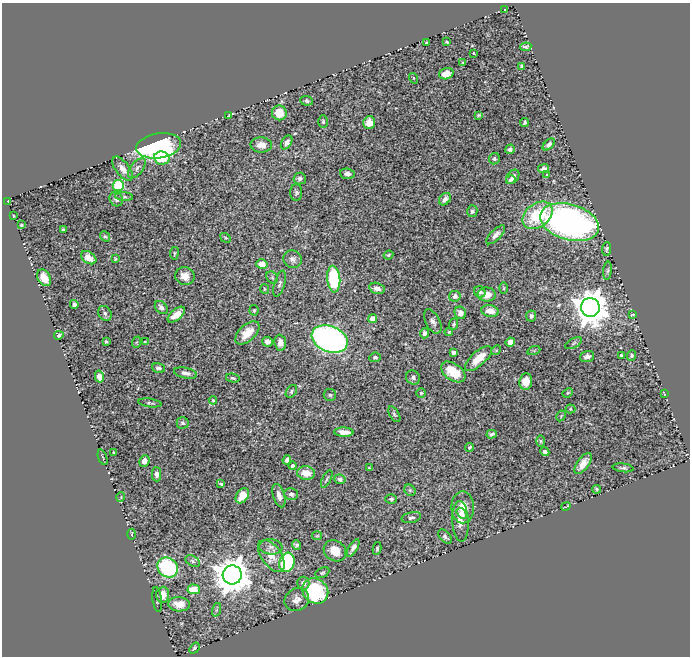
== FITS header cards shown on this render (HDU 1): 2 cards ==
NAXIS1  =                  688
NAXIS2  =                  654

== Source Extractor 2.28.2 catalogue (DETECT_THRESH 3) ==
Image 688 x 654 px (HDU 1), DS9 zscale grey, 1 PNG px = 1 image px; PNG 692 x 658 px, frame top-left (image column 1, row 654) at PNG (2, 3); each listed source drawn as its Kron ellipse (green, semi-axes under 4 px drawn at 4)
Background 0.433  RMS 0.013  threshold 0.039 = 3 sigma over >= 5 px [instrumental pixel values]
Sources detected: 169; all 169 listed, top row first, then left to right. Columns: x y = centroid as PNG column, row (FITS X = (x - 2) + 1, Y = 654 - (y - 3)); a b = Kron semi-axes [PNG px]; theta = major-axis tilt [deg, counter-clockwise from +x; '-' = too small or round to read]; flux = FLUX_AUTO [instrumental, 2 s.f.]
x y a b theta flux
505 9 3 3 - 1.1
427 42 3 2 - 0.73
447 42 3 3 - 1.2
526 47 5 3 - 1.6
473 53 3 2 - 0.54
463 63 4 3 - 0.81
522 67 4 3 - 1.3
446 74 7 5 18 8.1
413 78 5 3 - 0.67
306 101 6 5 - 2
279 113 7 7 - 15
479 115 4 3 - 1.2
229 116 3 3 - 0.86
323 122 6 4 -89 1.6
525 122 4 3 - 1.5
369 123 6 6 - 9
287 142 7 5 58 3.2
549 144 7 4 43 2.9
261 145 10 7 -1 6
159 146 22 12 8 250
510 149 5 4 - 2.6
162 158 8 6 -8 20
494 159 6 5 - 1.8
137 168 12 6 51 3.5
122 169 14 6 -52 6.4
543 169 5 4 - 2.9
347 174 7 5 -4 3.2
547 175 4 4 - 0.93
513 177 8 5 51 3.4
300 179 6 6 - 2.3
511 180 5 3 - 2.2
118 185 5 5 - 100
296 193 8 6 90 2
124 197 9 3 -5 1.6
116 199 7 6 - 3.4
445 199 7 5 51 4.8
8 201 3 2 - 0.73
472 211 6 5 - 1.9
538 215 17 11 37 45
13 216 3 2 - 0.66
569 222 30 17 -16 350
21 225 4 3 - 1.2
63 230 4 3 - 1.2
496 235 12 5 46 4.8
105 236 5 4 - 1.1
226 238 5 4 - 1
607 249 7 4 85 1.5
174 253 6 3 82 1.1
388 255 5 3 - 1.1
89 258 8 5 -33 6.1
115 259 3 3 - 1
293 259 9 8 - 3.7
262 264 5 5 - 11
607 271 9 3 85 1.4
185 276 10 9 - 8.8
44 278 9 6 -61 11
272 278 7 5 -55 1.6
334 279 13 6 -85 73
280 284 13 5 74 2.3
377 288 8 5 -14 4.7
504 288 6 4 89 0.9
265 289 5 4 - 0.94
480 292 6 5 - 2.3
487 294 9 7 -6 11
455 296 6 5 - 3.7
74 304 4 4 - 2.3
590 307 9 9 - 2100
161 308 7 5 -47 4.2
254 310 5 4 - 1.1
490 311 9 5 -9 9
105 313 8 6 -57 2.4
460 313 6 5 - 5
633 314 4 3 - 1.2
176 315 10 5 40 9.3
531 316 5 5 - 2.7
372 319 4 4 - 7.7
433 321 13 7 -63 4
454 324 6 4 66 1.5
449 332 4 3 - 0.88
247 333 15 8 42 13
424 333 5 4 - 3.6
59 335 4 3 - 2.4
330 339 19 13 -22 580
106 342 3 3 - 1.4
137 342 6 3 70 0.98
145 342 4 3 - 0.85
267 342 5 5 - 4.2
510 342 4 4 - 6.1
280 343 8 6 -84 6.6
574 343 9 4 29 1.8
496 350 5 4 - 1.2
534 350 7 4 19 1
453 352 4 3 - 3.4
621 355 3 3 - 1
632 355 5 4 - 1.6
375 357 6 4 7 1.7
587 357 7 5 18 4.4
478 359 17 7 42 14
158 368 6 4 -16 2.4
453 372 14 8 -35 23
186 373 12 5 -12 3.8
99 377 6 4 -77 7.5
413 377 7 6 - 2.6
233 378 7 4 -11 1.8
526 381 8 6 83 11
291 391 7 5 55 1.6
421 393 5 5 - 1.1
568 393 5 4 - 1.1
664 393 4 2 - 0.55
330 395 6 6 - 1.9
213 400 4 4 - 1.2
150 403 12 4 -7 1.6
570 409 5 4 - 1.1
394 414 9 4 -58 1.7
561 416 6 3 58 1
183 423 6 5 - 1.9
344 432 10 4 -2 7.4
492 434 5 3 - 2
541 441 5 3 - 0.99
470 447 4 3 - 1.3
114 452 3 2 - 0.92
545 452 4 4 - 1.8
103 457 8 2 -69 0.94
287 460 5 4 - 3.3
144 461 6 5 - 6.7
583 463 12 5 54 7
293 466 4 3 - 2.1
369 468 4 3 - 0.9
623 468 10 4 -7 2
306 473 9 6 -6 13
156 474 7 4 -89 3.2
327 479 9 3 62 1.2
340 479 5 5 - 2.5
221 484 4 2 - 1.3
597 489 4 2 - 1.3
410 490 6 5 - 1.6
291 494 7 6 - 2.9
242 496 8 5 55 13
279 496 12 5 -72 5.2
121 497 5 3 - 0.65
391 499 6 4 3 1.8
566 506 5 2 - 0.65
463 507 16 11 90 12
461 513 6 4 -55 2.1
411 518 10 5 14 2.4
460 521 20 8 -87 8.3
132 534 5 2 - 1.1
317 536 5 4 - 0.95
445 537 8 5 -45 2.6
296 545 5 4 - 2.2
271 547 11 7 -6 4.8
353 548 10 4 60 3.6
377 548 6 3 81 1.4
335 551 12 10 -35 13
271 556 18 10 -55 11
192 561 8 5 -29 2.2
287 562 10 7 72 79
168 567 11 9 -39 88
322 573 7 4 27 1.5
232 575 9 9 - 2300
303 583 6 6 - 3.8
194 589 6 4 -2 18
315 591 14 12 -37 72
163 595 8 6 85 11
157 600 12 4 -83 2.4
297 600 13 11 32 6.6
179 604 11 7 -4 11
216 610 7 4 71 1.7
194 648 6 4 51 1.5